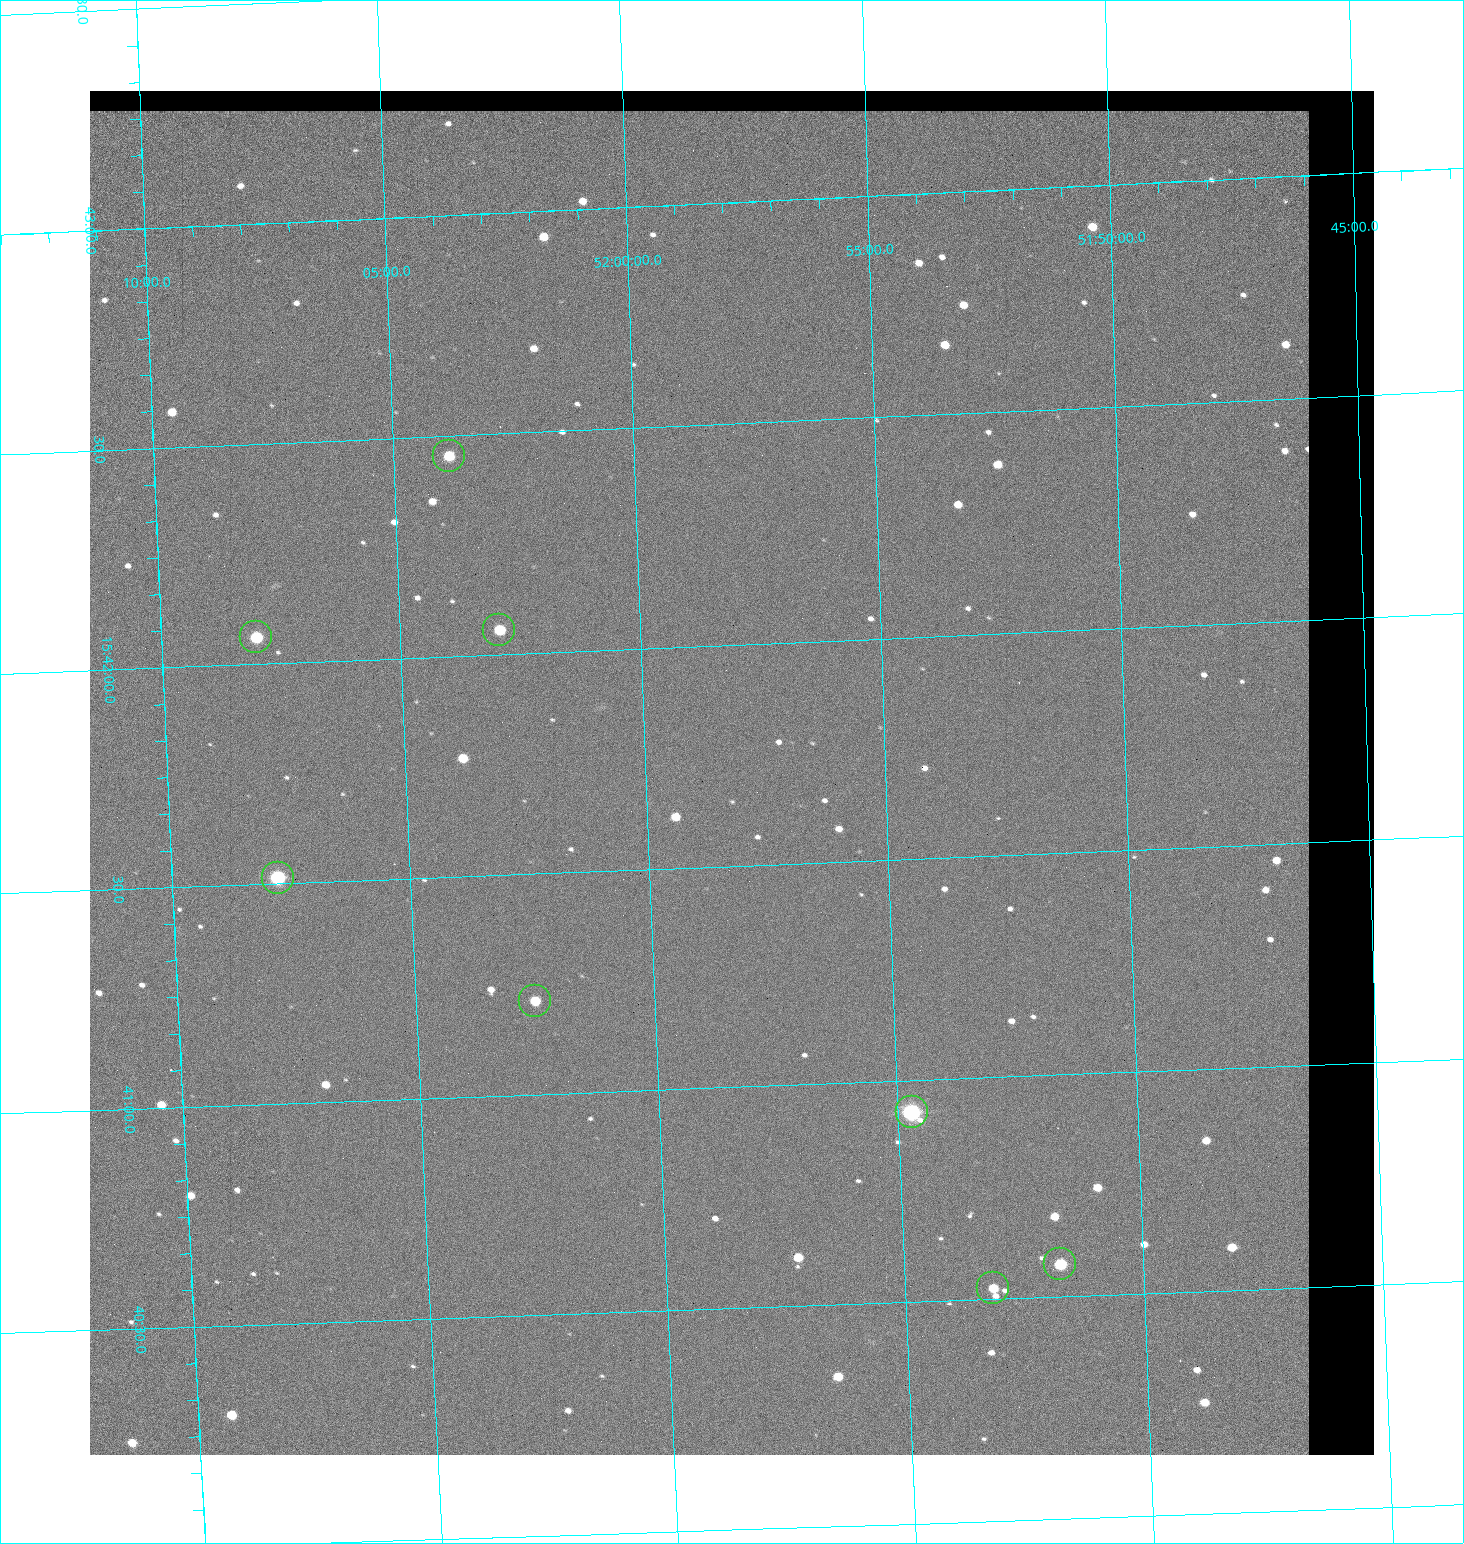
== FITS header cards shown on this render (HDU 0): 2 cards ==
NAXIS1  =                 1284 / length of data axis 1
NAXIS2  =                 1364 / length of data axis 2

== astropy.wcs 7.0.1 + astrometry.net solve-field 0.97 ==
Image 1284 x 1364 px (HDU 0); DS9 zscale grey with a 90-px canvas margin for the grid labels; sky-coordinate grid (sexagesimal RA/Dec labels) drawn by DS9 from the SOLVED WCS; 8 Tycho-2 reference stars matched to detected sources circled (green)
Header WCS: RA---TAN/DEC--TAN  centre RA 15:41:43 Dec +51:58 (235.43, +51.97 deg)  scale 1.26 arcsec/px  FOV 26.9' x 28.5'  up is +92 deg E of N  parity flipped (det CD > 0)
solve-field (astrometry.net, Tycho-2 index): VERIFIED the header's WCS against the Tycho-2 star catalogue (8 matches, 0 conflicts) and refined it, rather than solving blind
Solved WCS: RA---TAN-SIP/DEC--TAN-SIP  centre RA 15:41:43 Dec +51:58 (235.43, +51.97 deg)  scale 1.25 arcsec/px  FOV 26.8' x 28.5'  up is +92 deg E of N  parity flipped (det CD > 0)
The solver's refit moves the header's centre by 0.46 arcsec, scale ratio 0.9969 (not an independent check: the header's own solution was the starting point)
Tycho-2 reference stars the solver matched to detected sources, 8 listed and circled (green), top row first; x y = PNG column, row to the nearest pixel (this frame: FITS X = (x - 90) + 1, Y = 1364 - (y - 91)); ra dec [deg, ICRS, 3 dp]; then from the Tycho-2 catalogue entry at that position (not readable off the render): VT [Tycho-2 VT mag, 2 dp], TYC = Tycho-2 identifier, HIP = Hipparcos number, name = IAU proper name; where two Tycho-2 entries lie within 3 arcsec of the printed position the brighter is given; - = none
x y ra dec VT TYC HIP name
449 456 235.614 +52.064 11.61 3489-1132-1 - -
499 630 235.514 +52.049 11.19 3489-1407-1 - -
256 637 235.515 +52.133 11.12 3489-1380-1 - -
278 878 235.378 +52.130 9.31 3489-1322-1 76850 -
535 1001 235.303 +52.042 11.52 3489-958-1 - -
912 1112 235.232 +51.912 9.59 3489-824-1 - -
1060 1264 235.143 +51.862 10.97 3489-1016-1 - -
993 1288 235.131 +51.886 12.29 3489-908-1 - -